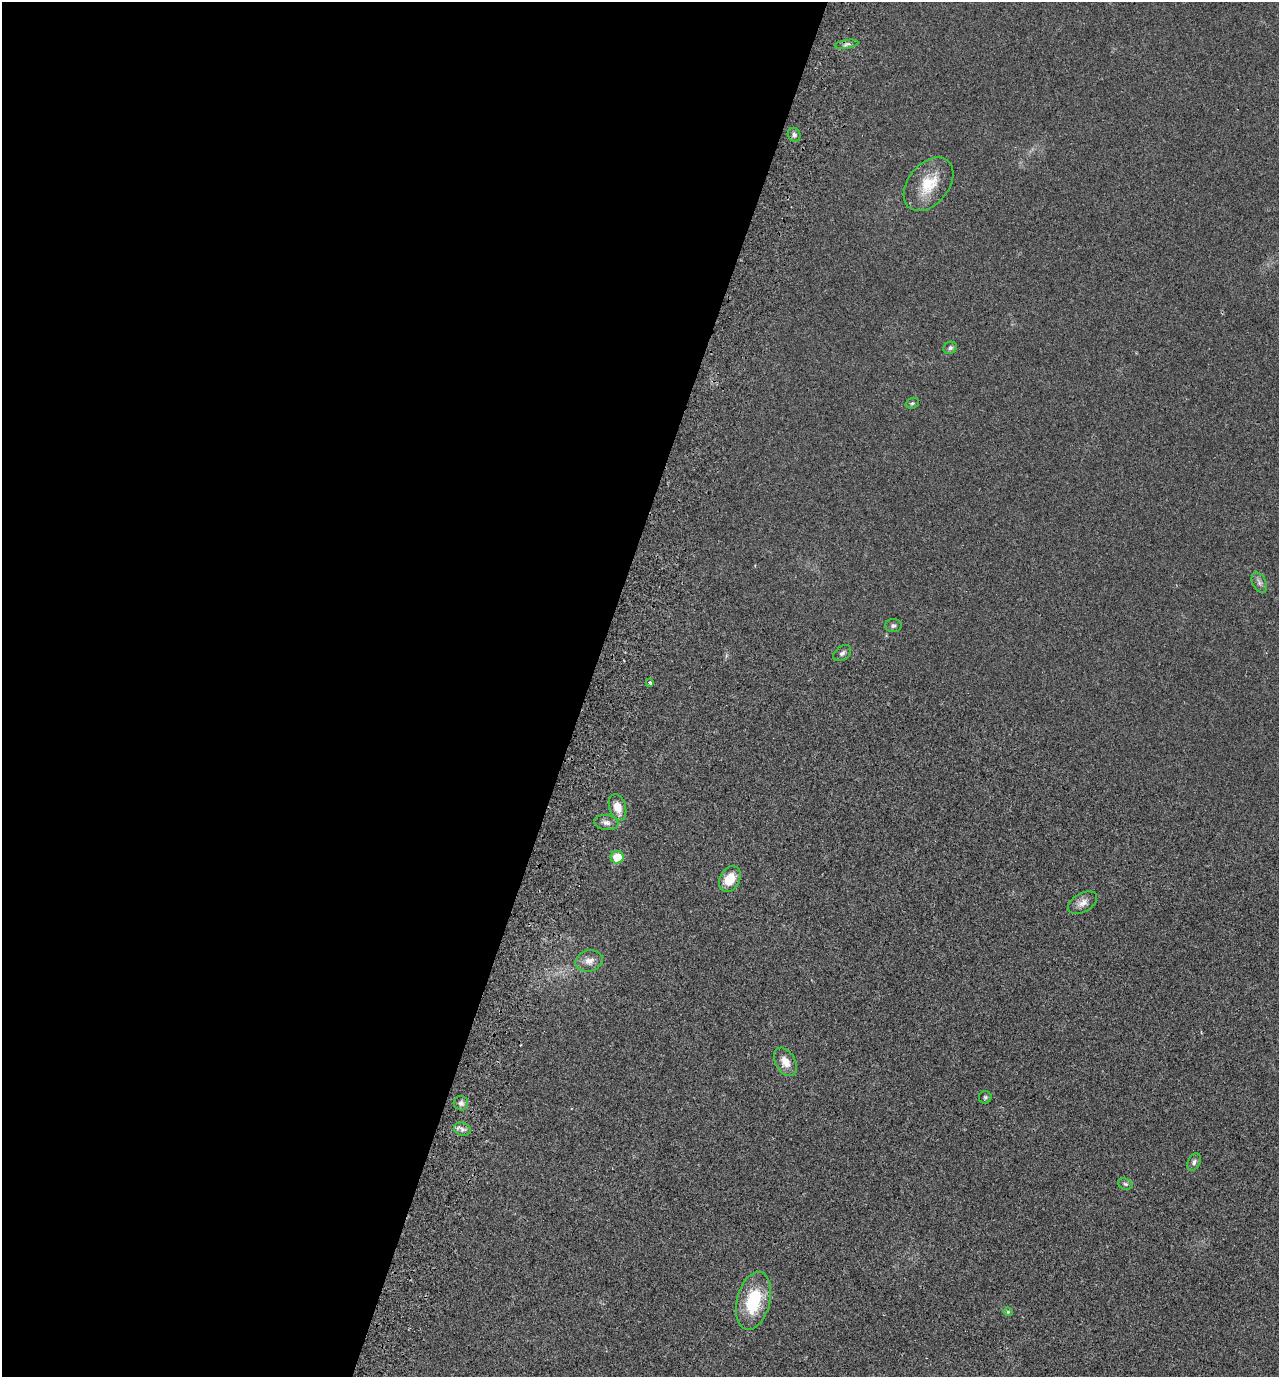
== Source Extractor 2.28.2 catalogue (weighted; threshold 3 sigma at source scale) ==
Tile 5 of 4 x 4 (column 1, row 2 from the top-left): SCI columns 325-1601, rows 2776-4150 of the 5624 x 5552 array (HDU 1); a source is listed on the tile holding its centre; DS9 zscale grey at full resolution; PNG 1281 x 1379 px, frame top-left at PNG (2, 2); each listed source drawn as its Kron ellipse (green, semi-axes under 4 px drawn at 4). Shown black and unused: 46% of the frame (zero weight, under 2 of 3 exposures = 3% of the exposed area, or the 3 px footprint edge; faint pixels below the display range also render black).
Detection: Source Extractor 2.28.2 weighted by HDU 2 'WHT'; one run over the whole footprint, this tile lists its part. Background 0.0204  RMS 0.0053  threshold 0.024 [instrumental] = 3 sigma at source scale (4.5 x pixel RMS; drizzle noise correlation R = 1.50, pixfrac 1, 0.05/0.05 arcsec/px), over >= 5 px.
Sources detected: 23; all 23 listed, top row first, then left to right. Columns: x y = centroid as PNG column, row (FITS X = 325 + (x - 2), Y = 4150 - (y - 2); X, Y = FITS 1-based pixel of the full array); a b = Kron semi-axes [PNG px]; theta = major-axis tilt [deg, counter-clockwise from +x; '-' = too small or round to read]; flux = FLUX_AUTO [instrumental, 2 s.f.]
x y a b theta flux
847 44 12 3 10 1.3
794 135 7 6 - 1.4
928 184 30 20 51 16
950 348 7 6 - 1.2
912 403 7 5 21 0.85
1259 583 11 6 -63 1.9
893 626 8 6 2 1.3
842 653 10 6 37 1.6
650 683 3 3 - 1.8
617 807 13 8 -73 6.5
606 823 12 7 -9 2.3
617 857 6 6 - 10
730 879 13 10 63 10
1083 903 16 9 30 3.5
589 961 14 10 14 4
785 1062 15 10 -59 5.5
985 1097 6 6 - 0.99
461 1103 7 7 - 1.8
462 1129 9 6 -16 1.7
1194 1162 9 6 62 1.5
1125 1184 7 5 -20 1.1
753 1301 30 16 75 25
1008 1312 4 4 - 0.51